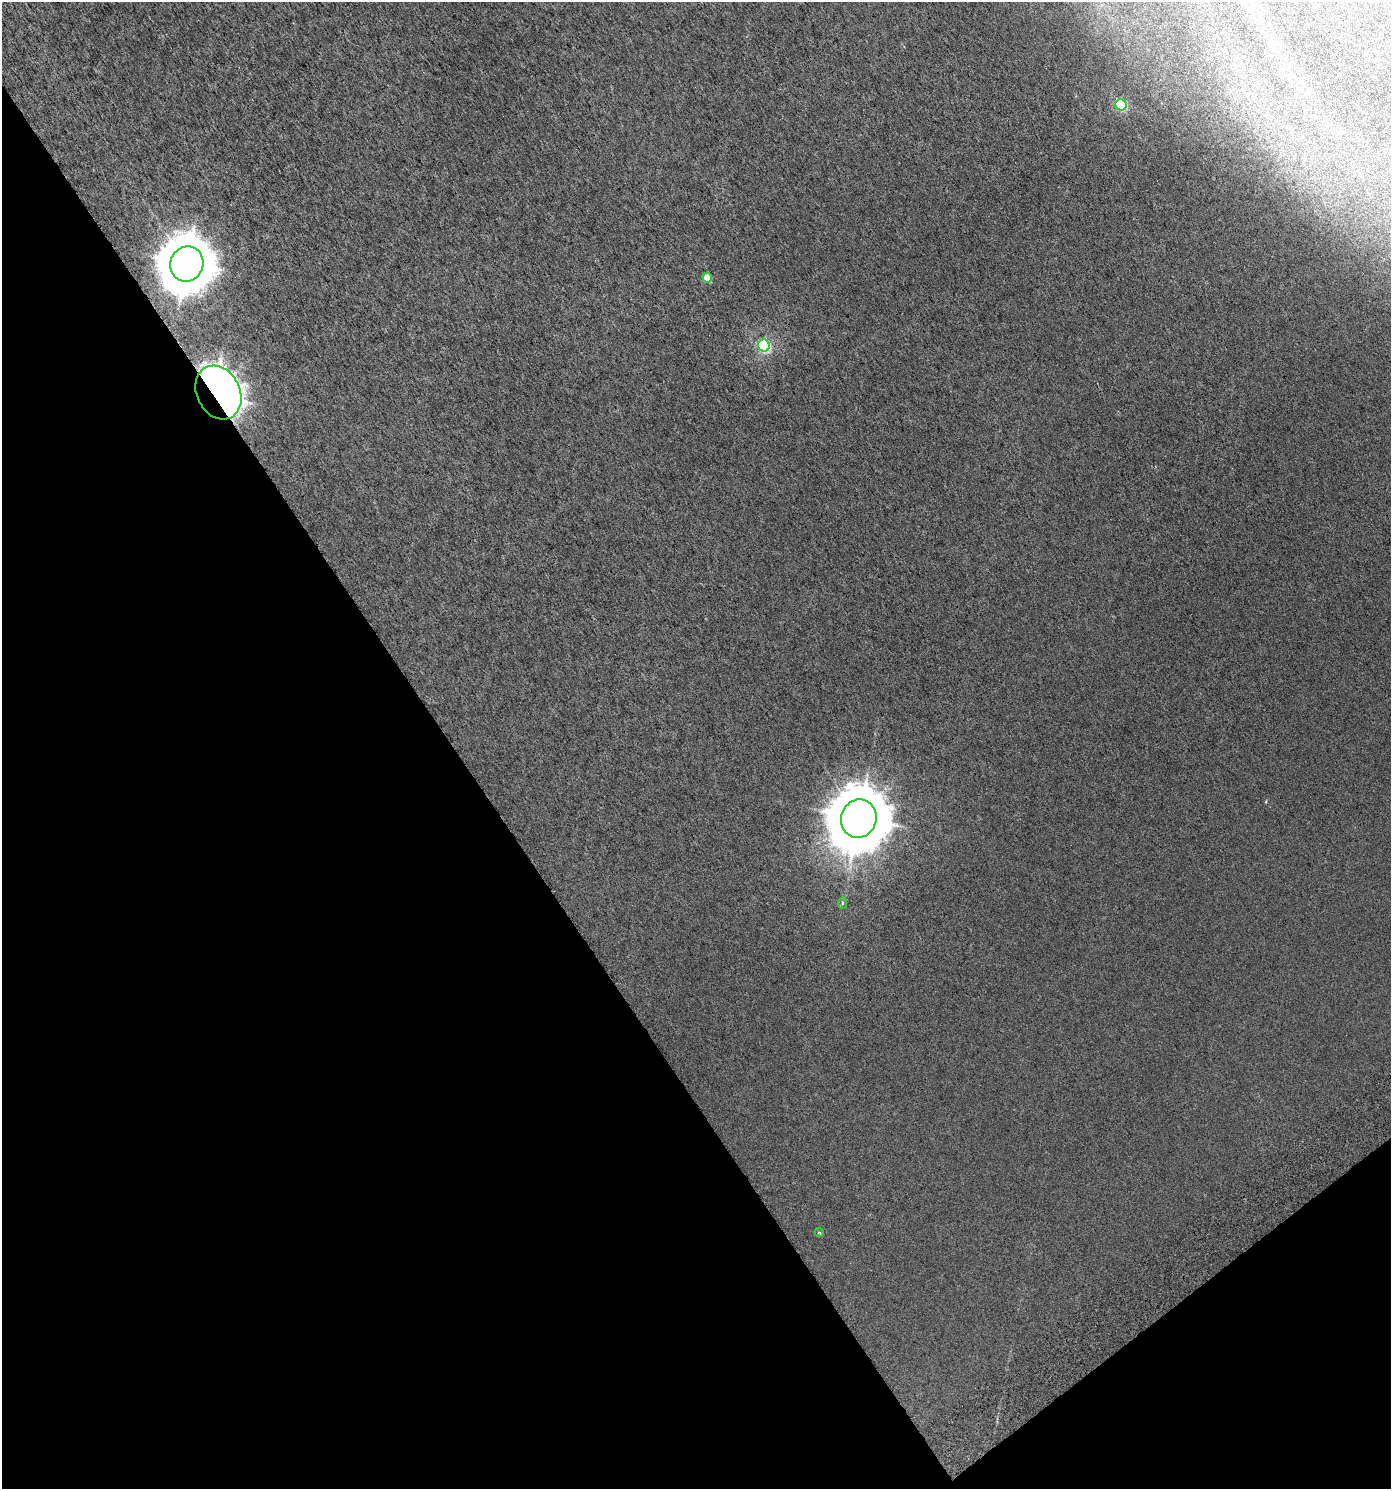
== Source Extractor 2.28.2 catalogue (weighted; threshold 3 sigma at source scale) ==
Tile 14 of 4 x 4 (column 2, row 4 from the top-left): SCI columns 1556-2944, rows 54-1540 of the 5950 x 6051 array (HDU 1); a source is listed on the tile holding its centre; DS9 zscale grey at full resolution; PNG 1393 x 1491 px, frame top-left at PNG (2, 2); each listed source drawn as its Kron ellipse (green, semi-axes under 4 px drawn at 4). Shown black and unused: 36% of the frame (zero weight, under 3 of 6 exposures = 3% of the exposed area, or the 3 px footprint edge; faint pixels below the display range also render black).
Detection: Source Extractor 2.28.2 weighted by HDU 2 'WHT'; one run over the whole footprint, this tile lists its part. Background 0.00357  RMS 0.0023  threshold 0.00922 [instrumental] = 3 sigma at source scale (4.09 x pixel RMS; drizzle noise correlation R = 1.36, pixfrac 0.8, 0.0396/0.0396 arcsec/px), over >= 5 px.
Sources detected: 8; all 8 listed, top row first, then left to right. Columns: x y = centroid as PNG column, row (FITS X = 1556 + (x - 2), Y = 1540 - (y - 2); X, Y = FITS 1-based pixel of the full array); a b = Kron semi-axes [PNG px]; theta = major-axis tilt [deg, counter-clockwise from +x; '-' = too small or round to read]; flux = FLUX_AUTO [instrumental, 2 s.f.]
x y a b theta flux
1121 105 6 5 - 17
187 264 18 16 67 830
707 278 5 4 - 2.8
764 345 6 6 - 32
218 393 28 21 -63 430
859 819 19 17 69 1400
842 903 6 4 88 0.31
819 1232 4 3 - 0.3
Overlapping masked pixels (flux is a lower limit): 1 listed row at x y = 218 393